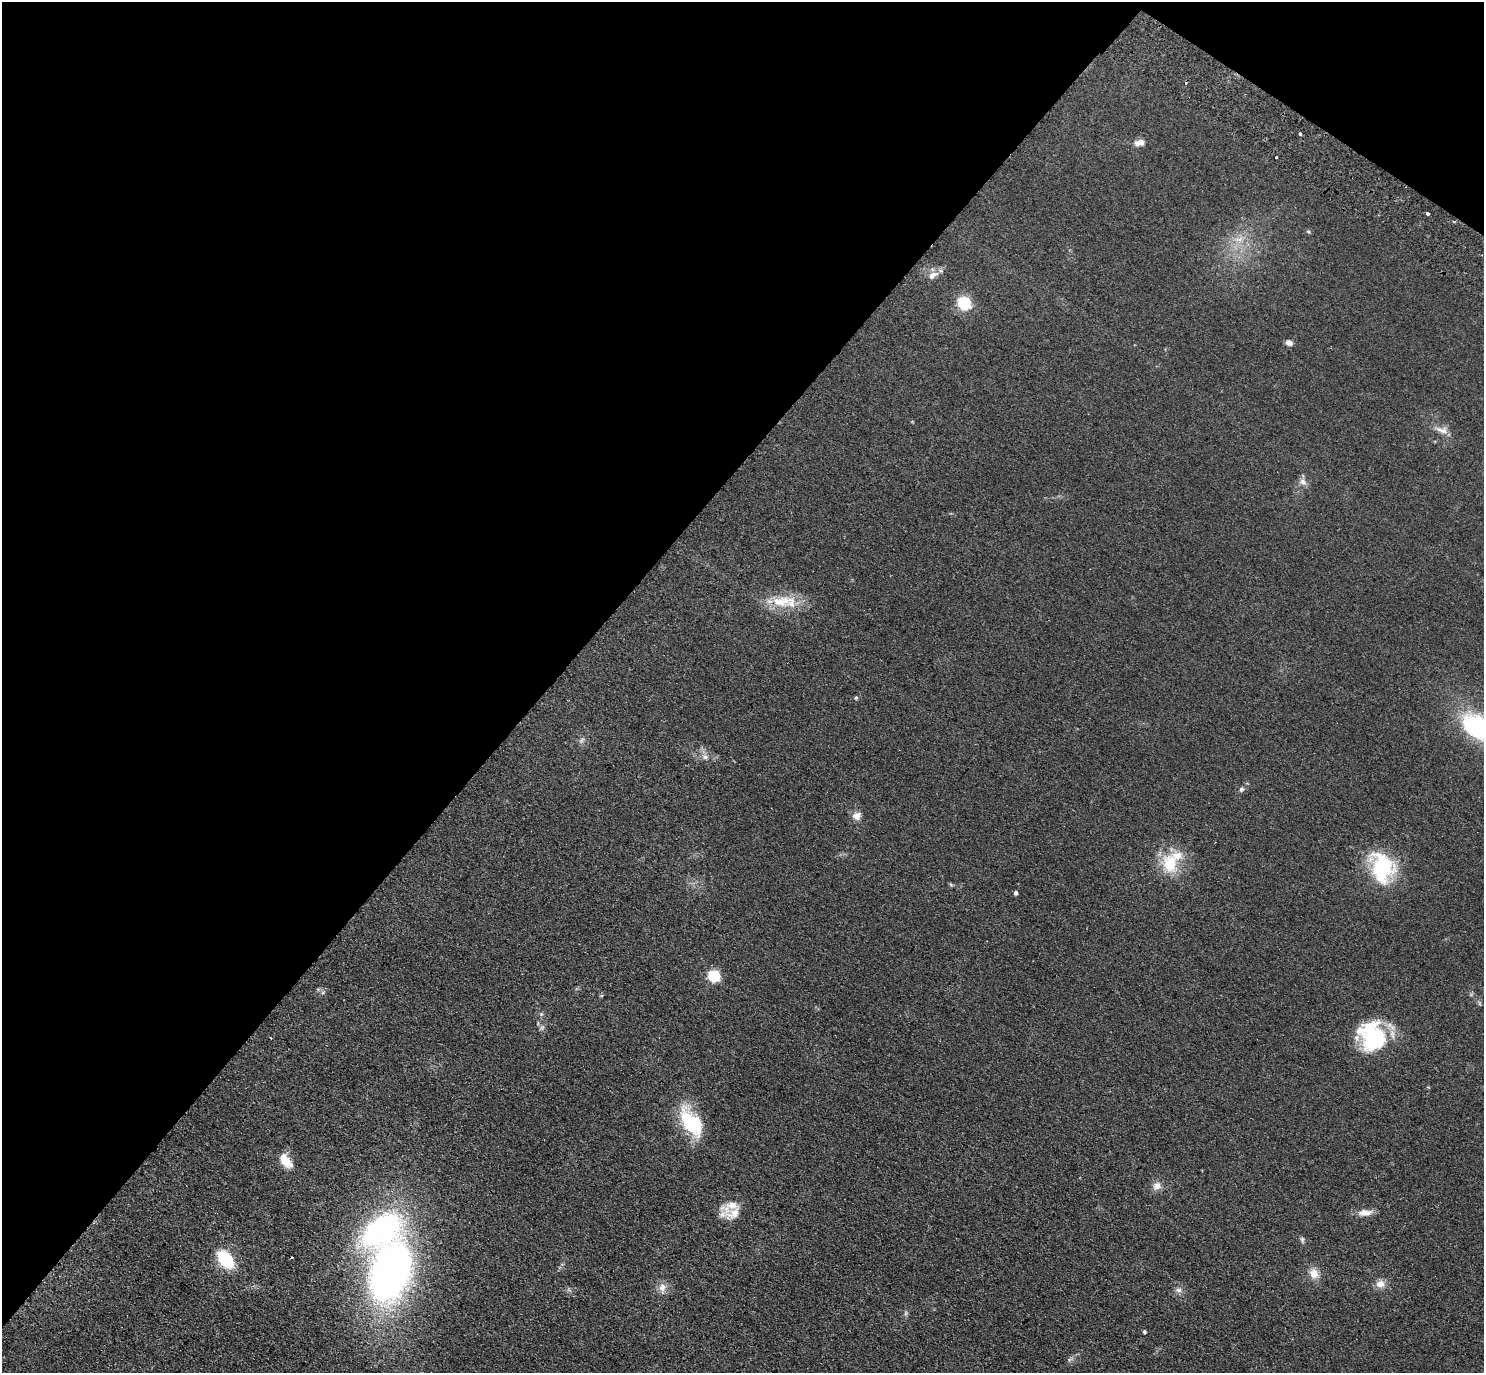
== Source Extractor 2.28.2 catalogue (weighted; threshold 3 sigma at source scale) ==
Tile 2 of 4 x 4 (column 2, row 1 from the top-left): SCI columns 1521-3002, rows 4317-5687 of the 6004 x 6031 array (HDU 1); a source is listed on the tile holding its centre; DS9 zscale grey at full resolution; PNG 1486 x 1375 px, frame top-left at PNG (2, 2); no overlay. Shown black and unused: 39% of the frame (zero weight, under 2 of 3 exposures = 3% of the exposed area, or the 3 px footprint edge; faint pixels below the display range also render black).
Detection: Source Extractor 2.28.2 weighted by HDU 2 'WHT'; one run over the whole footprint, this tile lists its part. Background 0.0953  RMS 0.01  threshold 0.0467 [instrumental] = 3 sigma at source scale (4.5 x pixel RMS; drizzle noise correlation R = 1.50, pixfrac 1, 0.05/0.05 arcsec/px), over >= 5 px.
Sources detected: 52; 1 inside a brighter object's white glare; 2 cosmic-ray / hot-pixel residue — not listed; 4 inside a brighter listed object's ellipse — not listed separately; the other 45 listed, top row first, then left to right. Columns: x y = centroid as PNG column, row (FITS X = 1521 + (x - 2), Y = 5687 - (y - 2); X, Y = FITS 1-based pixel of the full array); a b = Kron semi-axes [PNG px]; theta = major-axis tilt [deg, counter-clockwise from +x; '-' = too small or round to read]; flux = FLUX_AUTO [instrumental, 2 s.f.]
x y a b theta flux
1300 134 4 3 - 2.6
1140 142 12 7 8 7.1
1276 157 3 3 - 2.7
1428 214 3 3 - 3.1
1308 232 6 4 -28 1.3
1239 239 14 6 11 7.2
932 275 14 8 24 8.4
964 302 6 6 - 160
1289 342 7 6 - 5
1442 430 19 9 -13 7.9
1303 481 10 9 - 5
781 601 36 15 0 30
856 698 5 4 - 1.3
1480 728 40 23 -25 130
582 740 9 5 45 2.5
705 757 9 6 -27 4.1
1241 789 7 6 - 2.2
857 816 11 9 13 6.8
1170 863 28 21 -84 35
1382 867 38 27 -72 72
951 884 6 4 -44 1.3
1016 893 5 4 - 2.5
714 975 6 5 - 110
323 992 6 4 19 1.4
1479 1003 6 4 -72 1.4
541 1014 6 4 47 1.4
542 1027 7 6 - 2.6
1373 1035 36 26 -30 75
691 1122 42 20 -57 51
286 1161 19 10 -51 16
1157 1186 13 10 49 6.7
1365 1213 19 8 5 8.6
734 1214 25 16 15 16
381 1229 43 26 36 200
1302 1239 7 5 -78 1.9
292 1257 3 2 - 1
226 1259 17 11 -53 52
390 1271 49 30 72 530
1314 1273 14 11 -58 10
1380 1284 13 10 11 7.3
662 1288 14 9 87 7.2
1179 1290 8 6 -2 3.5
906 1313 7 4 71 1.7
1144 1332 3 3 - 1.8
1069 1359 7 4 -19 1.7
Isophote crosses this tile's border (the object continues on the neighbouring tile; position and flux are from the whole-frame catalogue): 1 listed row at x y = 1480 728